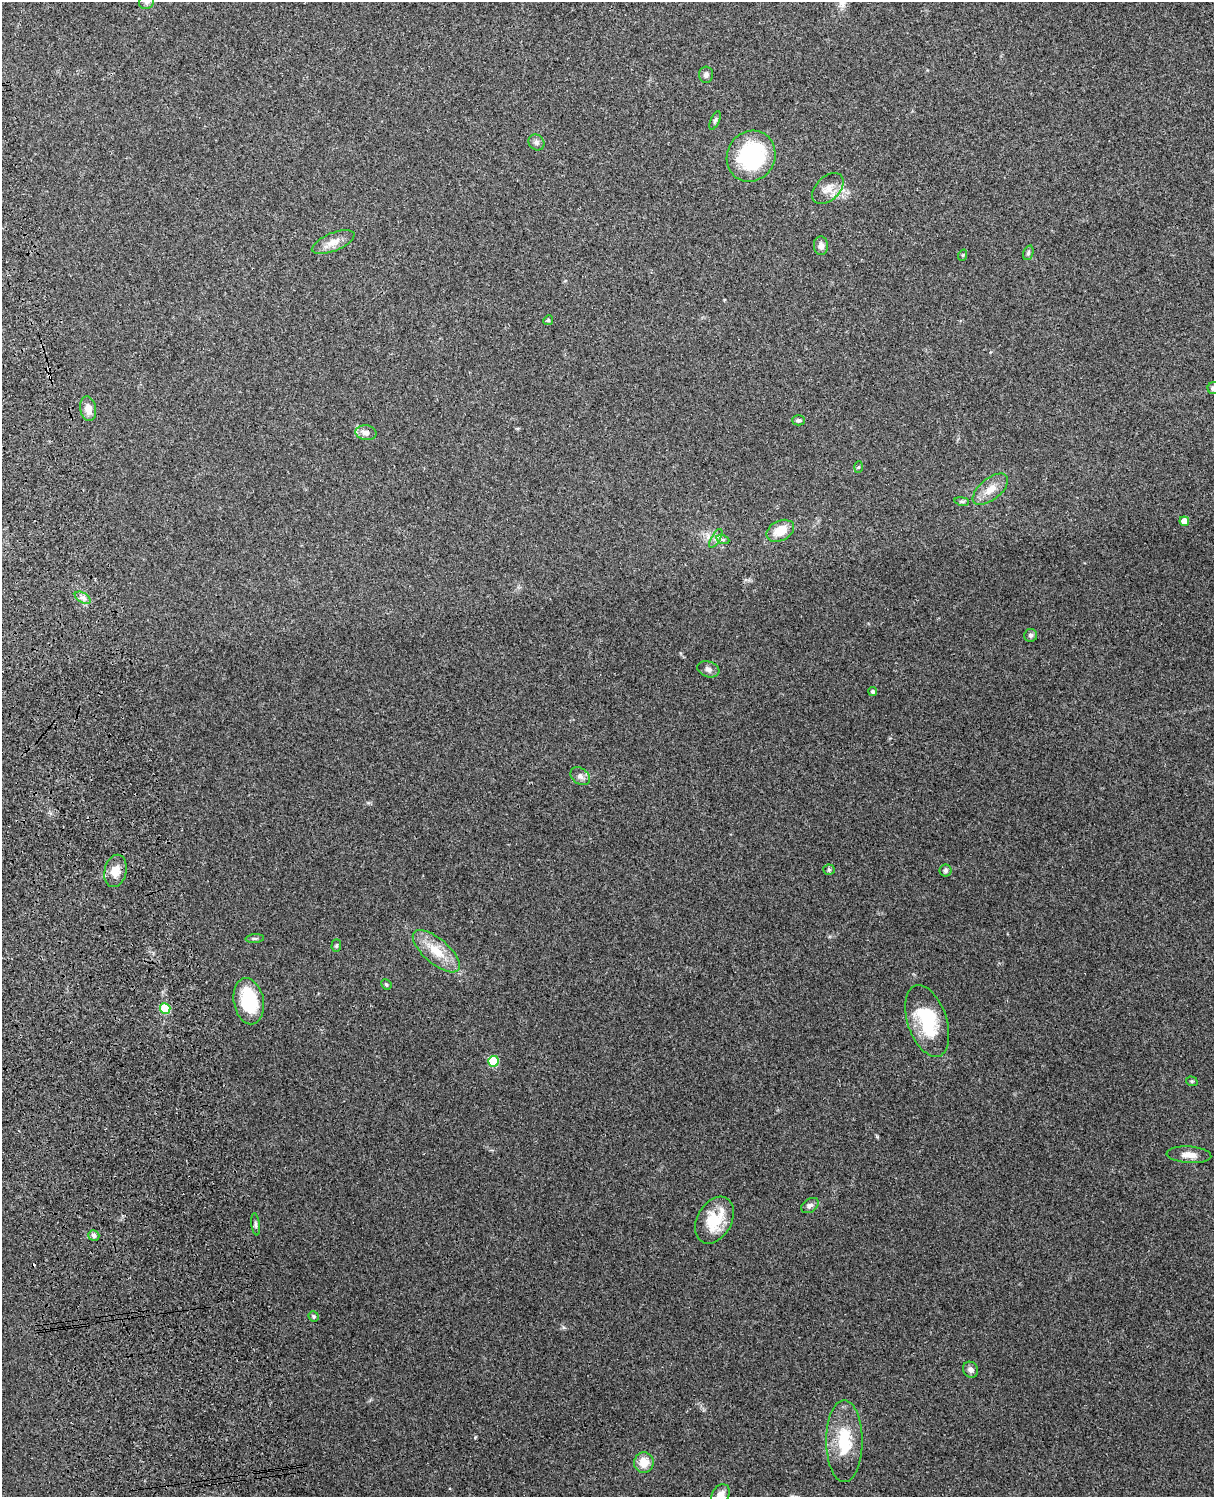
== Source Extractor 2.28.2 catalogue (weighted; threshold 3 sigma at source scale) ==
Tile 7 of 4 x 3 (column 3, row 2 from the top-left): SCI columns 2545-3756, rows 1660-3154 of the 5089 x 4928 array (HDU 1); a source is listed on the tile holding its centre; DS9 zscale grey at full resolution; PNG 1216 x 1499 px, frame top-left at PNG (2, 2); each listed source drawn as its Kron ellipse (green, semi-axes under 4 px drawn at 4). Shown black and unused: <1% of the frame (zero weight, under 3 of 4 exposures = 6% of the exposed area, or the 3 px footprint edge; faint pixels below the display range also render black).
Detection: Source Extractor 2.28.2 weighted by HDU 2 'WHT'; one run over the whole footprint, this tile lists its part. Background 0.261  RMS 0.0089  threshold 0.0402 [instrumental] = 3 sigma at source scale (4.5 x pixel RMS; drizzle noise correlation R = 1.50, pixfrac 1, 0.05/0.05 arcsec/px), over >= 5 px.
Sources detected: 49; all 49 listed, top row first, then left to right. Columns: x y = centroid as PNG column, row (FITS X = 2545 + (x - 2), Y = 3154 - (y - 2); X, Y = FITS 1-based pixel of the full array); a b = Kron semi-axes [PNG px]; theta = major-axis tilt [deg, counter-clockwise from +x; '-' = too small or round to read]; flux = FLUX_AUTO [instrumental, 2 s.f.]
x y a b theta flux
147 2 8 7 - 2.8
706 75 8 7 - 2.8
715 120 10 4 66 1.9
536 142 8 7 - 2.7
751 156 26 24 60 94
828 188 19 11 44 9.3
333 242 23 9 22 9.2
821 246 9 7 -86 3.8
1028 253 7 5 71 1.6
963 255 6 3 71 0.93
548 320 5 4 - 1
1213 388 6 6 - 3
88 409 12 8 -79 8.3
798 420 6 5 - 1.8
366 433 10 7 -8 5.2
859 467 6 4 87 1
990 489 21 10 39 11
962 501 7 4 -9 1.3
1184 521 5 5 - 9.7
780 531 14 10 27 15
716 538 10 4 60 2.6
723 540 6 4 -19 1.6
83 598 8 5 -31 3.1
1031 635 6 6 - 2.1
708 669 11 7 -19 3.8
873 692 4 4 - 2.1
580 776 11 8 -37 4.2
829 870 5 5 - 1.3
946 870 6 6 - 2.2
115 871 16 11 77 11
255 938 9 4 4 1.5
336 945 6 5 - 1.4
436 951 29 12 -40 21
386 984 5 5 - 1.3
249 1001 23 15 -79 43
165 1008 5 5 - 33
927 1021 37 19 -71 51
493 1061 5 5 - 41
1192 1081 6 4 -19 1.3
1189 1155 22 8 -4 8.6
810 1206 9 6 35 3
714 1220 25 17 60 28
256 1224 11 4 -82 2.1
94 1235 6 5 - 2.7
314 1316 5 5 - 1.3
970 1370 8 7 - 3.5
844 1441 41 18 -90 37
644 1462 10 9 - 13
720 1495 11 8 60 7.3
Isophote crosses this tile's border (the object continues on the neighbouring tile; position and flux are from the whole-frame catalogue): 3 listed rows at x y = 147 2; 1213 388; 720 1495
Unlisted compact peaks at least as high as the median listed source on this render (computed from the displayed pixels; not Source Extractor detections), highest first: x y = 475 1437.